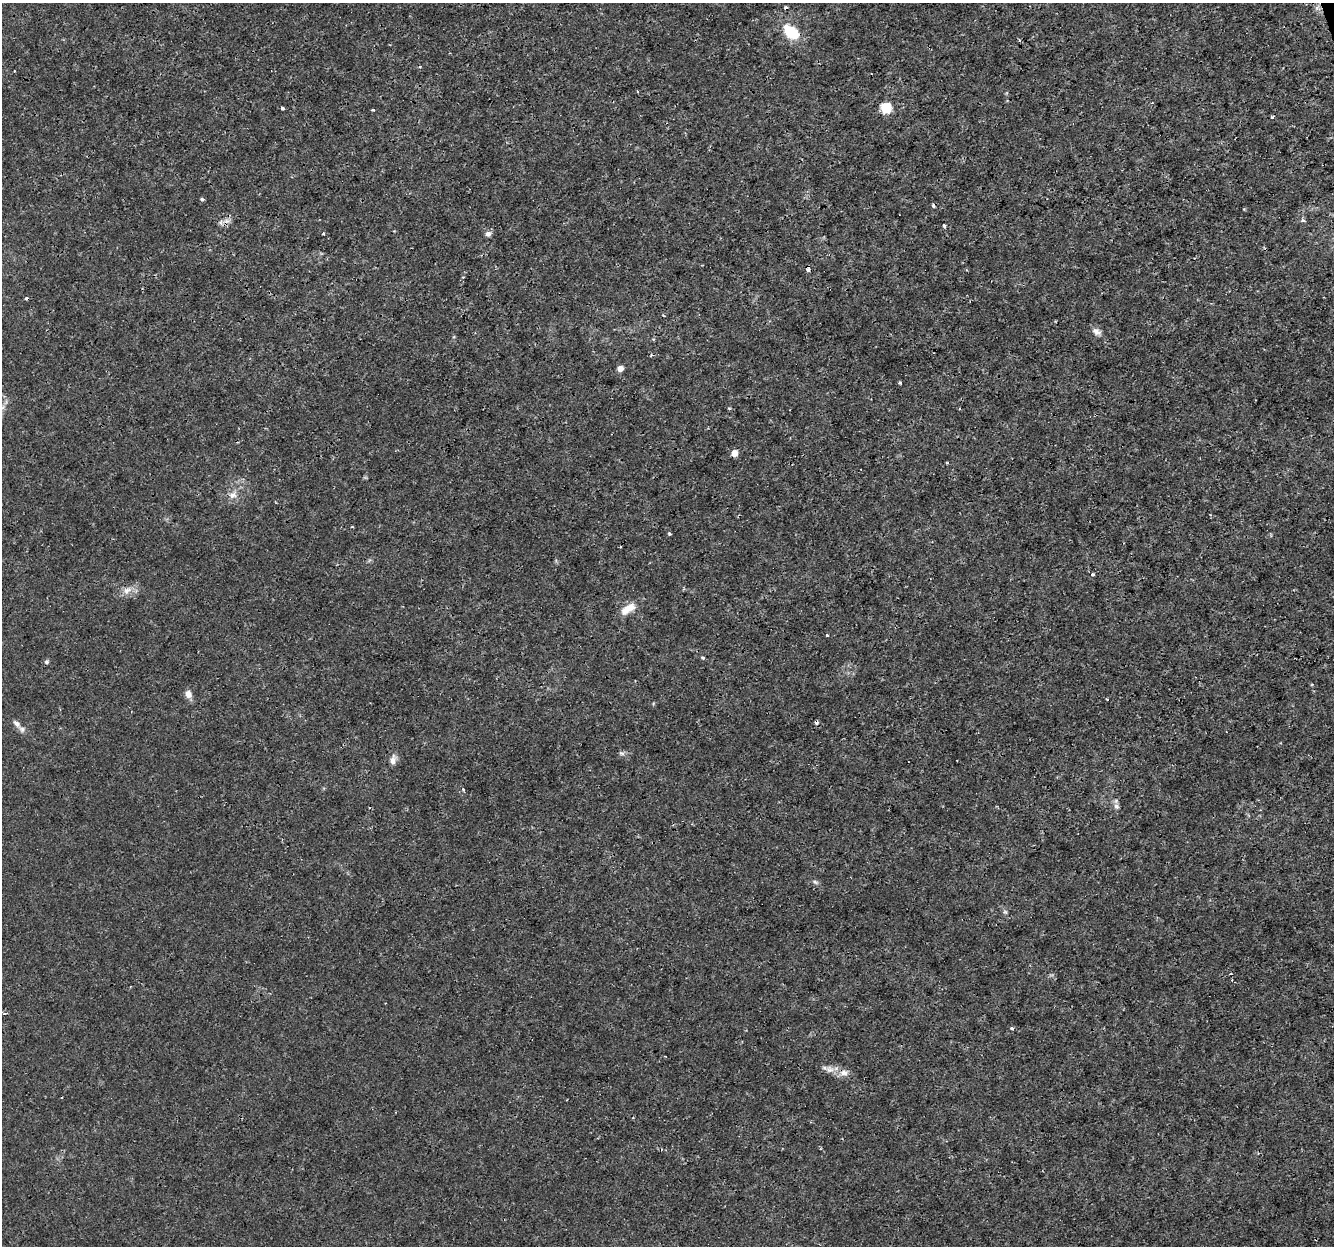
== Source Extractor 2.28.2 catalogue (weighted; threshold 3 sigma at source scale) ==
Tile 10 of 4 x 4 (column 2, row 3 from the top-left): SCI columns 1333-2664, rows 1306-2549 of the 5331 x 5145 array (HDU 1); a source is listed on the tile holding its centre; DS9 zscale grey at full resolution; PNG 1336 x 1248 px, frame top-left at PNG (2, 3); no overlay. Shown black and unused: <1% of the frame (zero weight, under 3 of 4 exposures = <1% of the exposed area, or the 3 px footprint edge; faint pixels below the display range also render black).
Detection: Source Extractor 2.28.2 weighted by HDU 2 'WHT'; one run over the whole footprint, this tile lists its part. Background 0.0019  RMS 8.0e-04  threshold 0.00358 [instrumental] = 3 sigma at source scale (4.5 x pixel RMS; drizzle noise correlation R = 1.50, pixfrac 1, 0.0396/0.0396 arcsec/px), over >= 5 px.
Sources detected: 43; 5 cosmic-ray / hot-pixel residue — not listed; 1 inside a brighter listed object's ellipse — not listed separately; the other 37 listed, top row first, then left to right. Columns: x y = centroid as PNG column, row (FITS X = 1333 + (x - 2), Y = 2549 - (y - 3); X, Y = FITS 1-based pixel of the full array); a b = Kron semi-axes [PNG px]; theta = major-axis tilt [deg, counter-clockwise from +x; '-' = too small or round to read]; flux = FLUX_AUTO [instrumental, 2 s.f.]
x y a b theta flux
1318 7 7 4 70 0.22
791 32 9 6 -38 4.8
1019 40 5 3 - 0.09
282 108 3 3 - 0.18
886 108 6 6 - 6
373 110 3 3 - 0.088
1272 117 5 4 - 0.1
202 199 5 4 - 0.12
944 226 6 3 -47 0.096
323 234 4 3 - 0.1
488 234 7 7 - 0.29
808 269 5 4 - 0.28
1096 331 12 8 -24 0.42
620 368 6 6 - 0.4
900 383 3 3 - 0.17
959 408 3 2 - 0.072
734 453 5 5 - 0.76
233 495 11 9 16 0.51
669 533 3 3 - 0.17
1093 574 4 4 - 0.17
127 590 12 8 21 0.56
628 609 22 10 30 1
827 635 4 3 - 0.11
703 658 4 3 - 0.14
47 662 6 5 - 0.15
188 694 10 8 -76 0.45
816 722 4 3 - 0.31
17 724 9 7 -31 0.34
621 753 7 4 -18 0.15
393 760 12 7 78 0.42
463 789 4 3 - 0.13
1116 806 8 6 -43 0.24
815 882 7 4 -31 0.15
1005 912 7 4 -44 0.13
1012 1028 4 3 - 0.13
830 1069 12 9 -6 0.52
844 1073 11 8 -6 0.52
Overlapping masked pixels (flux is a lower limit): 2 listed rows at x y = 808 269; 816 722